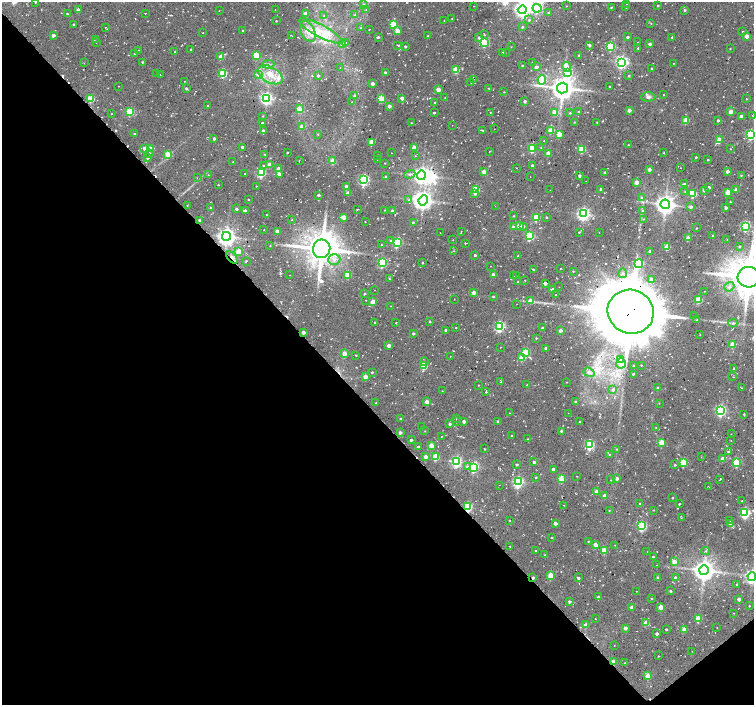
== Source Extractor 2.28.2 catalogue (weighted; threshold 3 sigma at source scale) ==
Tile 14 of 4 x 4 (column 2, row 4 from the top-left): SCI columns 1509-3011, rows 224-1628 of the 6037 x 5999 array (HDU 1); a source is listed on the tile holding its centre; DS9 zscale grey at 2 x 2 block average (1 PNG px = mean of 2 x 2 image px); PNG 756 x 707 px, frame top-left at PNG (2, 2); each listed source drawn as its Kron ellipse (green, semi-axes under 4 px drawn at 4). Shown black and unused: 43% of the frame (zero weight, under 2 of 3 exposures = <1% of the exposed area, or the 3 px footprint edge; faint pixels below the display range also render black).
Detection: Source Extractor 2.28.2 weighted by HDU 2 'WHT'; one run over the whole footprint, this tile lists its part. Background 0.0536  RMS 0.0087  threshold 0.0391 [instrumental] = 3 sigma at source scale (4.5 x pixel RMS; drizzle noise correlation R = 1.50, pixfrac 1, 0.0396/0.0396 arcsec/px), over >= 5 px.
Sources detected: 509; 2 inside a brighter object's white glare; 19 cosmic-ray / hot-pixel residue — neither listed nor drawn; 1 coinciding with a brighter row at this scale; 9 inside a brighter listed object's ellipse — not listed separately; the other 478 listed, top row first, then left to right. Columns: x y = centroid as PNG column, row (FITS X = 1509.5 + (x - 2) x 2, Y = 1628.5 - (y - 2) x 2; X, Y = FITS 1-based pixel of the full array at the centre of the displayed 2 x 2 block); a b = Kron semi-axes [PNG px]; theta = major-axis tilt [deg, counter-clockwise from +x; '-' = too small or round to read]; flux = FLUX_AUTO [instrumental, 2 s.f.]
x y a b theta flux
35 2 3 2 - 0.93
364 4 3 3 - 1.7
627 4 2 2 - 0.77
474 6 2 2 - 0.91
566 6 2 2 - 0.78
625 6 2 2 - 0.84
658 6 2 2 - 1.9
537 8 4 4 - 210
611 8 4 2 - 1.4
78 10 3 2 - 8.9
275 10 2 2 - 0.93
366 10 3 2 - 1.4
522 10 4 4 - 690
684 10 3 2 - 2.6
219 11 2 2 - 0.58
548 12 2 2 - 1.3
145 13 2 2 - 0.9
67 14 2 2 - 1.9
306 14 2 2 - 21
354 15 3 2 - 1.4
324 16 3 2 - 1.2
452 18 2 2 - 0.91
444 20 2 2 - 0.59
529 20 3 3 - 2.4
276 21 2 2 - 1.1
651 23 2 2 - 1.2
74 24 2 2 - 2.7
393 24 3 3 - 65
105 27 2 2 - 0.79
522 27 3 3 - 2
361 28 4 2 - 1.7
369 29 2 2 - 0.74
243 30 2 2 - 1.6
308 31 11 7 -64 18
321 31 24 6 -28 36
397 31 3 2 - 25
742 31 2 2 - 1
203 33 2 2 - 1.1
53 35 2 2 - 11
291 35 2 2 - 0.94
484 35 3 2 - 1.7
428 36 2 2 - 1.8
746 36 2 2 - 19
378 37 3 2 - 2.6
627 37 2 2 - 5.3
672 37 2 2 - 1.5
479 38 3 3 - 4
95 39 2 2 - 0.79
96 42 2 2 - 0.64
484 42 3 3 - 130
638 42 2 2 - 0.51
345 43 3 2 - 2.8
650 44 2 2 - 7.6
342 45 3 3 - 19
398 45 4 2 - 1.6
589 45 3 2 - 3.8
405 46 2 2 - 3.3
611 46 3 3 - 120
511 47 2 2 - 0.69
638 48 3 2 - 1.5
730 49 2 2 - 1.1
139 50 2 2 - 1.2
191 50 2 2 - 3
175 52 2 2 - 2.4
505 52 2 2 - 0.79
503 53 2 2 - 2.4
134 54 2 2 - 2.1
256 55 3 3 - 86
579 56 2 2 - 4.5
221 57 3 2 - 27
142 62 3 2 - 1.8
532 62 2 2 - 1.5
621 62 4 4 - 480
84 63 2 2 - 0.67
673 63 2 2 - 0.69
268 64 6 3 5 4.7
523 66 2 2 - 3.8
536 67 3 3 - 10
567 67 5 3 - 47
340 68 2 2 - 0.73
652 68 2 2 - 1.5
456 70 3 3 - 59
385 72 2 2 - 3
568 72 4 4 - 75
157 74 2 2 - 1.4
223 74 3 3 - 120
160 75 2 2 - 1.3
258 75 4 4 - 6
270 75 13 8 -29 32
318 76 3 2 - 4.1
629 76 3 2 - 2.4
473 79 2 2 - 0.84
542 80 5 4 - 99
184 81 2 2 - 0.61
471 82 2 2 - 1.2
372 84 2 2 - 13
118 86 2 2 - 0.64
609 86 3 2 - 1.3
186 88 2 2 - 3.7
489 88 2 2 - 1.4
563 88 5 5 - 2400
438 89 3 2 - 22
504 92 2 2 - 0.94
663 95 2 2 - 1.7
355 96 4 3 - 4.5
648 97 7 4 2 6.1
266 98 4 3 - 430
381 98 3 3 - 67
402 98 2 2 - 14
445 98 2 2 - 1.2
91 99 3 3 - 60
747 99 2 2 - 0.95
524 101 2 2 - 5.6
352 102 2 2 - 1.2
435 103 2 2 - 1.9
207 106 2 2 - 1.4
389 106 2 2 - 13
299 109 3 2 - 41
629 110 3 2 - 13
130 112 3 3 - 99
579 112 2 2 - 4.6
730 112 3 2 - 26
434 113 2 2 - 2.3
490 113 3 2 - 0.75
555 113 3 3 - 44
570 113 2 2 - 1.6
111 114 2 2 - 0.83
752 115 2 2 - 0.71
263 116 3 2 - 1.2
741 116 2 2 - 12
718 120 2 2 - 4.1
686 121 3 3 - 40
574 122 2 2 - 0.95
597 122 2 2 - 1.7
262 123 3 2 - 1.5
411 123 2 2 - 0.95
452 125 2 2 - 0.45
301 126 3 3 - 9.1
494 129 2 2 - 0.5
483 130 3 2 - 2.3
263 131 2 2 - 8.5
551 131 3 3 - 55
135 134 2 2 - 3.5
318 134 2 2 - 1.4
559 134 3 3 - 28
751 135 3 3 - 230
214 138 2 2 - 5.8
719 140 3 3 - 39
544 141 2 2 - 0.92
372 142 3 2 - 39
628 145 2 2 - 1.2
242 147 2 2 - 4.4
145 148 3 3 - 16
151 148 3 2 - 19
414 148 3 2 - 39
532 148 3 3 - 100
541 148 2 2 - 0.69
582 149 3 3 - 76
730 149 2 2 - 0.7
490 151 2 2 - 1.2
287 152 2 2 - 1.9
149 153 3 3 - 2.5
392 153 2 2 - 0.51
548 153 3 3 - 25
664 153 2 2 - 1.1
168 154 3 3 - 44
265 155 3 2 - 1.5
378 155 2 2 - 0.8
415 156 2 2 - 0.74
696 157 2 2 - 2.3
147 158 2 2 - 3.3
299 160 2 2 - 0.56
377 160 2 2 - 0.65
708 160 2 2 - 1.3
233 161 3 2 - 1.2
333 161 3 3 - 32
385 163 2 2 - 1.1
269 165 2 2 - 16
532 165 2 2 - 4.6
263 166 3 2 - 1.4
516 168 2 2 - 0.72
680 168 2 2 - 0.49
278 169 3 2 - 24
649 169 2 2 - 8.9
727 171 2 2 - 11
484 172 3 2 - 22
261 173 3 3 - 160
605 173 2 2 - 4.2
245 174 2 2 - 1.3
279 174 2 2 - 13
410 174 5 4 - 4.9
208 175 2 2 - 0.85
421 175 4 4 - 960
741 175 3 2 - 1.4
385 176 3 2 - 1.9
579 176 3 3 - 4.9
530 177 2 2 - 0.89
197 178 2 2 - 0.74
364 180 4 3 - 290
586 181 2 2 - 0.57
636 182 3 2 - 23
684 184 3 2 - 4.1
218 185 2 2 - 1.2
256 186 2 2 - 0.9
346 187 2 2 - 12
709 187 2 2 - 4.9
601 189 2 2 - 8.6
476 190 3 3 - 95
550 190 2 2 - 1
704 190 2 2 - 7.8
736 190 2 2 - 12
685 192 3 2 - 1.3
348 193 3 2 - 9.3
728 193 3 3 - 45
475 194 3 3 - 3.5
693 194 3 3 - 73
318 195 2 2 - 4.6
642 198 3 3 - 4.3
248 199 2 2 - 1.2
409 200 3 2 - 2
423 200 5 4 - 1200
730 201 2 2 - 1
665 204 4 4 - 1400
187 205 2 2 - 1.1
495 206 2 2 - 0.61
691 207 3 3 - 5
211 208 2 2 - 2.3
726 208 3 3 - 4.6
236 209 2 2 - 4.4
357 209 2 2 - 1.7
385 210 2 2 - 0.91
245 211 3 2 - 6.3
392 211 2 2 - 3.8
643 211 4 3 - 2.5
583 214 4 4 - 510
267 215 2 2 - 0.79
514 216 2 2 - 1.5
344 217 3 2 - 31
536 217 3 3 - 74
546 217 2 2 - 1.8
643 219 3 2 - 1.1
199 220 2 2 - 3.3
292 220 2 2 - 1.1
365 222 2 2 - 0.86
413 222 2 2 - 2
519 226 3 2 - 36
523 226 3 3 - 3.4
745 226 3 3 - 230
513 227 3 2 - 6.6
696 228 2 2 - 1
264 230 2 2 - 0.82
461 231 2 2 - 0.72
277 232 2 2 - 27
579 232 4 2 - 1.6
599 232 2 2 - 0.87
440 233 2 2 - 0.47
226 236 4 4 - 1100
530 236 3 3 - 160
713 236 2 2 - 2.6
688 238 3 2 - 27
727 239 2 2 - 0.92
453 240 2 2 - 0.82
391 241 4 3 - 3
397 243 3 3 - 160
466 243 3 2 - 0.97
381 245 3 2 - 1.2
270 246 2 2 - 0.86
739 246 3 3 - 2.6
667 247 3 3 - 44
322 249 9 8 - 4600
239 251 3 3 - 43
454 251 2 2 - 0.78
650 251 3 2 - 5.2
475 255 2 2 - 3.7
518 256 2 2 - 2.1
232 257 7 3 -48 5.7
334 259 6 5 - 9.7
246 261 4 2 - 1.6
382 263 3 3 - 150
423 263 2 2 - 1.6
639 264 4 4 - 130
490 266 2 2 - 0.5
560 268 2 2 - 0.88
533 270 2 2 - 2.9
573 271 3 2 - 1.4
623 273 5 4 - 4.5
290 275 2 2 - 0.54
347 275 3 3 - 56
494 275 3 2 - 11
513 276 3 2 - 1.1
516 276 2 2 - 0.92
749 277 11 10 - 5600
389 279 3 2 - 1.3
651 279 3 3 - 15
525 280 2 2 - 0.82
518 282 2 2 - 2.3
545 283 3 2 - 6.5
559 287 2 2 - 0.5
729 287 5 4 - 6.3
374 290 2 2 - 0.88
553 290 2 2 - 17
704 291 2 2 - 0.67
474 293 2 2 - 16
364 294 2 2 - 2.2
556 295 2 2 - 1.6
493 296 3 2 - 1.6
454 299 2 2 - 0.63
366 300 2 2 - 0.75
531 300 3 3 - 16
699 300 3 3 - 63
373 302 3 2 - 33
517 304 2 2 - 0.56
391 306 2 2 - 0.69
631 312 23 22 - 17000
694 316 2 2 - 1.3
697 320 2 2 - 1.2
430 321 3 2 - 1.9
374 323 3 2 - 0.98
396 323 2 2 - 2.2
733 323 4 4 - 3.3
499 326 4 3 - 260
456 328 2 2 - 1.7
542 328 2 2 - 5.1
446 330 2 2 - 2.9
560 330 2 2 - 10
303 332 2 2 - 15
413 333 2 2 - 4
700 334 2 2 - 0.84
536 338 3 2 - 1.4
389 345 2 2 - 14
733 345 3 3 - 47
501 347 2 2 - 0.64
546 348 2 2 - 7.8
526 352 3 3 - 86
344 354 3 3 - 35
356 355 2 2 - 1.1
450 356 2 2 - 0.6
522 358 3 3 - 47
620 360 4 4 - 11
424 361 4 3 - 2.4
621 363 5 4 - 11
641 365 2 2 - 0.99
424 366 3 3 - 69
634 366 2 2 - 2.2
734 369 2 2 - 5.1
372 372 2 2 - 2
589 372 6 4 -21 11
633 374 2 2 - 2.4
365 377 3 2 - 29
733 377 2 2 - 0.92
501 382 2 2 - 1.2
566 382 2 2 - 0.76
478 385 2 2 - 0.91
527 385 2 2 - 1.3
658 388 2 2 - 6.3
742 388 2 2 - 1.1
613 389 3 3 - 6.4
442 391 2 2 - 0.8
486 392 3 2 - 1.1
576 401 3 2 - 2.6
427 402 3 2 - 21
376 403 2 2 - 1.3
659 403 2 2 - 0.84
721 410 4 3 - 320
510 413 2 2 - 0.96
568 413 2 2 - 0.73
744 414 3 2 - 1.4
401 419 2 2 - 5
456 419 2 2 - 0.65
464 421 2 2 - 8.4
498 421 2 2 - 3.2
456 422 2 2 - 1
579 422 2 2 - 1.5
450 424 3 2 - 3.4
422 426 2 2 - 1.1
656 427 2 2 - 1.1
425 431 2 2 - 0.73
561 431 2 2 - 3.4
400 432 2 2 - 9.1
731 434 2 2 - 0.69
511 435 2 2 - 1.3
441 436 2 2 - 0.81
528 439 2 2 - 1.4
411 440 2 2 - 4.2
731 441 2 2 - 0.82
662 443 3 3 - 55
431 445 3 2 - 29
590 445 3 3 - 160
418 447 2 2 - 4.9
484 449 2 2 - 1.4
617 449 3 2 - 1.4
728 452 3 3 - 2.7
609 454 3 2 - 1.3
425 457 2 2 - 14
435 457 3 3 - 66
701 457 2 2 - 0.9
723 458 3 2 - 18
457 462 4 3 - 270
534 462 3 2 - 6.7
683 463 3 3 - 79
736 463 3 3 - 110
517 465 2 2 - 3.1
675 465 3 2 - 1.9
467 467 4 4 - 4.8
474 467 3 3 - 210
553 469 2 2 - 9.5
577 476 2 2 - 0.7
536 477 2 2 - 1.8
617 478 2 2 - 9.7
561 479 3 3 - 70
611 480 2 2 - 1.2
720 480 3 2 - 1.4
518 482 4 3 - 300
499 485 2 2 - 0.64
708 487 3 2 - 0.77
596 492 3 2 - 16
604 496 3 3 - 14
672 498 2 2 - 1.3
742 501 2 2 - 1.2
640 504 2 2 - 1.8
679 504 2 2 - 1.7
564 505 2 2 - 0.59
468 507 4 3 - 170
609 510 2 2 - 1
653 510 2 2 - 0.96
745 513 4 3 - 230
681 518 2 2 - 0.75
510 520 2 2 - 0.75
730 520 3 2 - 1
555 523 2 2 - 11
730 524 3 3 - 16
642 526 4 3 - 190
552 537 2 2 - 1.4
588 541 2 2 - 1.2
596 545 3 2 - 17
615 545 2 2 - 0.91
509 546 2 2 - 1.1
535 550 2 2 - 1.2
604 550 3 3 - 50
705 551 4 2 - 2.1
647 552 2 2 - 0.56
544 555 2 2 - 0.83
653 557 2 2 - 2.3
674 561 3 3 - 20
657 565 2 2 - 0.89
704 570 5 5 - 1800
551 575 3 3 - 59
752 576 4 4 - 610
675 577 3 3 - 3.6
533 578 2 2 - 4.8
578 578 3 2 - 3.5
657 578 3 3 - 2.1
737 584 3 2 - 1.8
636 591 2 2 - 0.54
670 591 2 2 - 2
598 597 3 2 - 3.8
652 598 3 2 - 1.4
739 599 2 2 - 8.8
569 601 2 2 - 4.4
749 606 2 2 - 0.99
631 607 3 2 - 8.7
661 607 3 3 - 27
734 613 2 2 - 0.83
698 618 3 3 - 52
595 619 2 2 - 0.67
646 623 3 2 - 27
586 625 3 2 - 15
717 627 2 2 - 0.75
625 628 3 3 - 8.7
666 629 2 2 - 2.5
684 629 3 3 - 17
657 634 2 2 - 6.7
614 645 2 2 - 0.83
692 651 2 2 - 0.58
658 656 2 2 - 1.1
613 661 3 2 - 19
625 663 2 2 - 0.98
648 676 3 3 - 45
Overlapping masked pixels (flux is a lower limit): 7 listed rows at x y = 226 236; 232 257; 631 312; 303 332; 468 507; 533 578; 613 661
Isophote crosses this tile's border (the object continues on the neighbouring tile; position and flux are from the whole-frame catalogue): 5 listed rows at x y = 35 2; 522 10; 751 135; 749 277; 752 576
Diffuse or blended objects may show on this block-average render without a row.